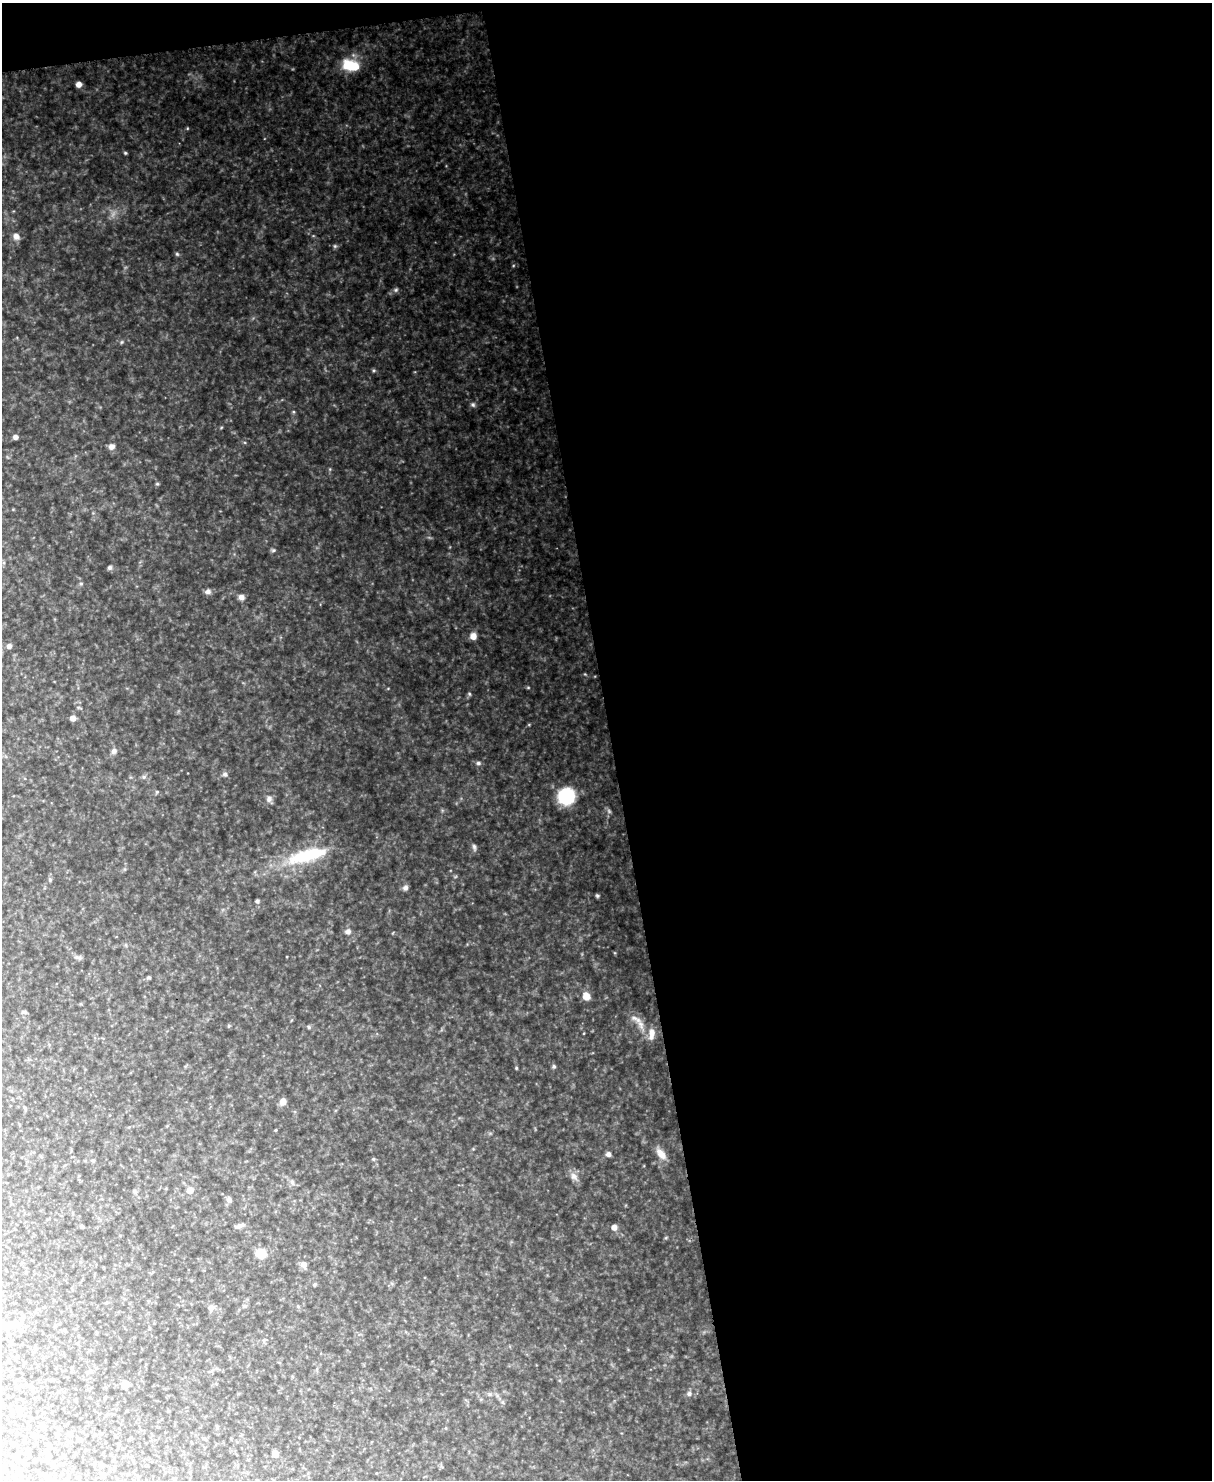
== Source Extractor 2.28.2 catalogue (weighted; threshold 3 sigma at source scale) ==
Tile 4 of 4 x 3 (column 4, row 1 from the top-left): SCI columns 3629-4838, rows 3214-4691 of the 4895 x 4835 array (HDU 1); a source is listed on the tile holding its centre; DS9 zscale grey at full resolution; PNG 1214 x 1482 px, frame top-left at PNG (2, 3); no overlay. Shown black and unused: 51% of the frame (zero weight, under 3 of 6 exposures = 3% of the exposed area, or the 3 px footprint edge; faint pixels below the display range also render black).
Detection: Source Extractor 2.28.2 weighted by HDU 2 'WHT'; one run over the whole footprint, this tile lists its part. Background 0.335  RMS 0.017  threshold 0.07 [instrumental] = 3 sigma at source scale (4.09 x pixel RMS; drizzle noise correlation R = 1.36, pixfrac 0.8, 0.05/0.05 arcsec/px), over >= 5 px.
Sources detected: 52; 1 inside a brighter object's white glare — not listed; the other 51 listed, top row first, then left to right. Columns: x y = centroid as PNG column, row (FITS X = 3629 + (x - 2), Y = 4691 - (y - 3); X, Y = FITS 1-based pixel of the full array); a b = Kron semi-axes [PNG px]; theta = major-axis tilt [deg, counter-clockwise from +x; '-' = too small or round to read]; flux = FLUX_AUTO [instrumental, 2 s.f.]
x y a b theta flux
347 65 13 12 - 29
79 84 5 5 - 6.8
125 153 4 4 - 1.5
16 236 8 8 - 6.4
177 254 5 4 - 1.8
396 290 6 4 89 2.3
473 405 6 5 - 2.6
15 437 5 5 - 4.5
111 447 7 6 - 6.1
157 484 5 3 - 1.5
110 567 6 5 - 2.8
208 592 7 6 - 4.9
241 597 7 7 - 4.8
473 636 7 7 - 8.9
9 646 6 6 - 4.7
73 718 6 5 - 6.8
114 751 7 6 - 4.2
478 763 6 5 - 2.6
225 774 6 5 - 3
566 796 10 9 - 120
269 799 8 7 - 5
474 847 7 4 -46 2.9
309 855 52 14 15 77
50 880 5 4 - 1.8
405 888 7 6 - 4.4
597 896 6 4 -1 1.7
257 901 5 5 - 2.2
348 932 7 6 - 4
148 977 6 4 -5 1.9
586 996 8 7 - 14
634 1018 9 5 -25 5.2
652 1033 15 7 87 9.5
554 1066 6 4 -68 2.3
283 1102 8 7 - 7.5
608 1154 6 6 - 3.9
661 1154 16 8 -52 11
93 1160 5 3 - 1.5
574 1176 8 7 - 5.7
292 1182 5 5 - 2.6
190 1190 5 5 - 14
229 1200 7 6 - 3.8
240 1225 13 4 25 4
82 1227 4 4 - 1.9
614 1227 6 5 - 6.3
261 1253 6 6 - 42
304 1264 7 7 - 5.5
244 1306 5 5 - 2
211 1308 7 6 - 4.7
125 1384 6 5 - 11
689 1393 7 5 73 3.1
275 1453 7 6 - 5.5
Unlisted compact peaks at least as high as the median listed source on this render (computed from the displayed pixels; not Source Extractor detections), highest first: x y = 335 246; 469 694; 273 550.